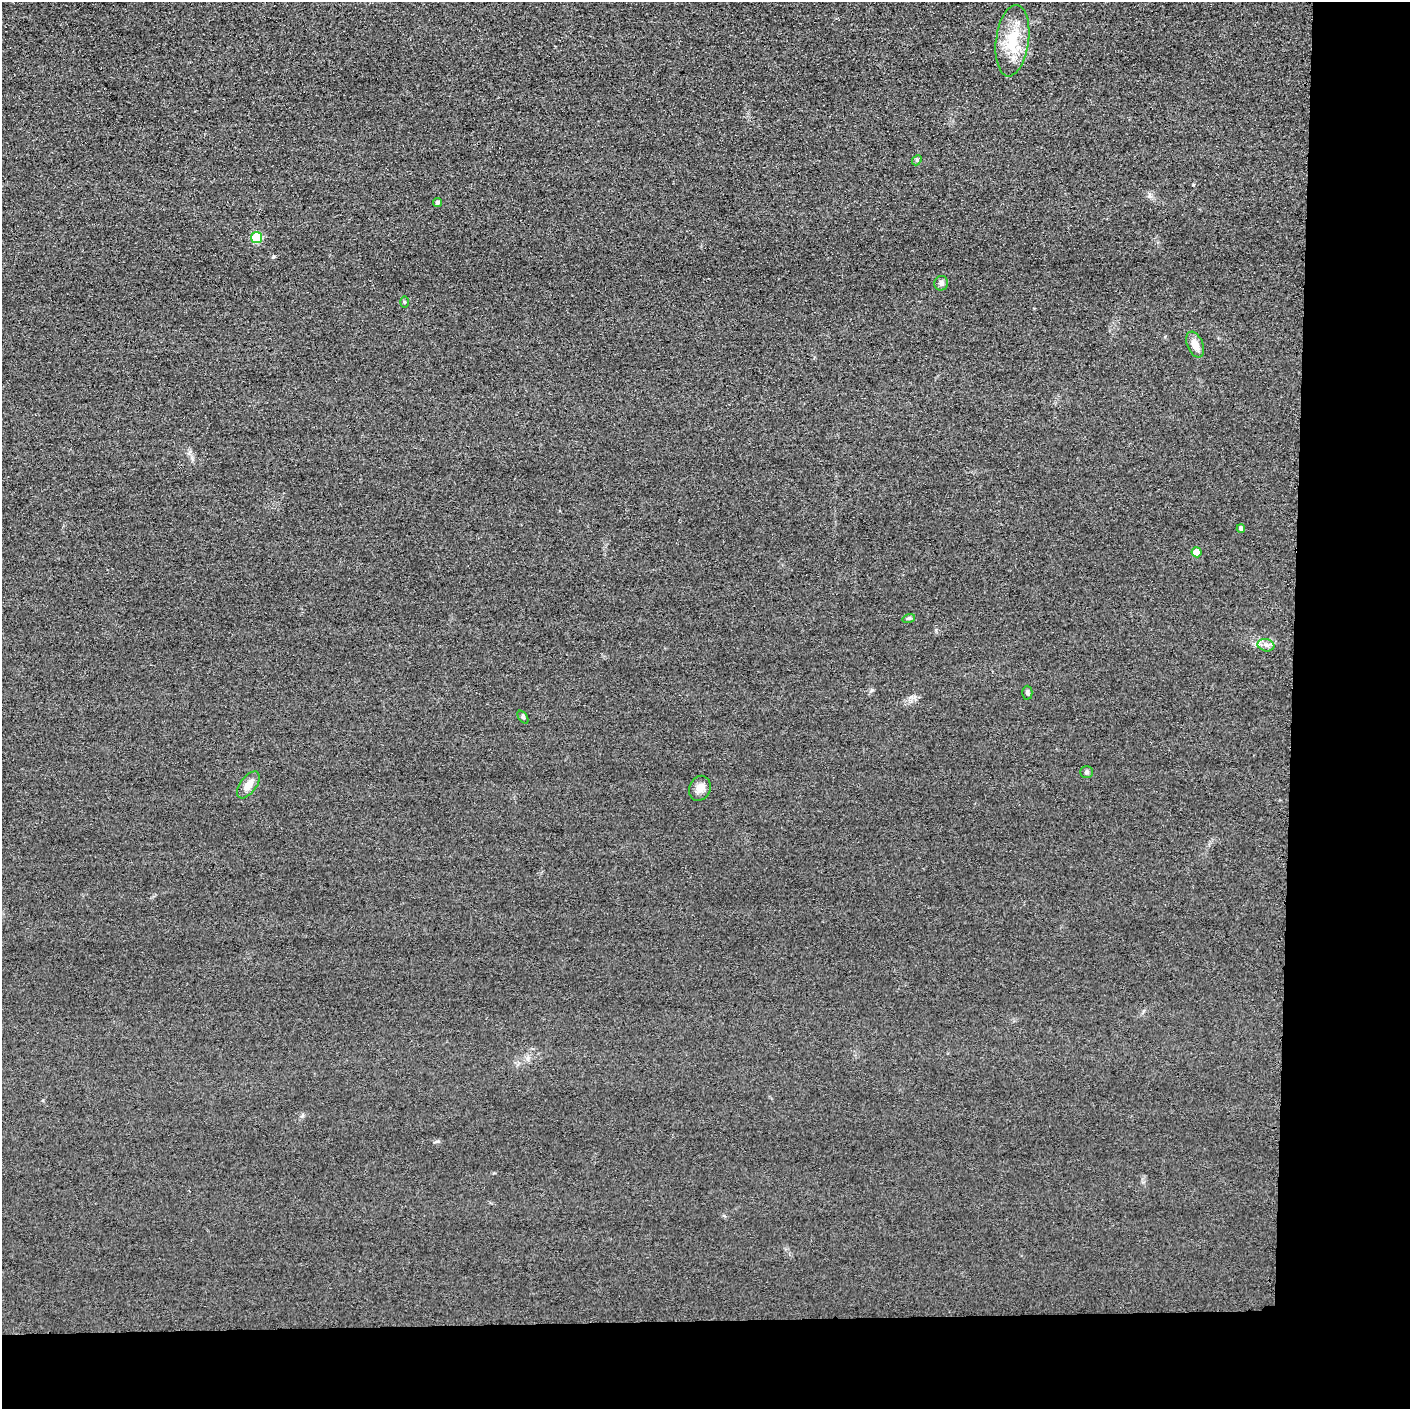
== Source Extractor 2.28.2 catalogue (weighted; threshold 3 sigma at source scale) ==
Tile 9 of 3 x 3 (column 3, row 3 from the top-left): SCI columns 2831-4238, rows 29-1435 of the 4251 x 4275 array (HDU 1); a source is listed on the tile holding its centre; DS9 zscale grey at full resolution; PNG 1412 x 1411 px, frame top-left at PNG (2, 2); each listed source drawn as its Kron ellipse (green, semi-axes under 4 px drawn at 4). Shown black and unused: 14% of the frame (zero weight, under 3 of 4 exposures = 3% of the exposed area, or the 3 px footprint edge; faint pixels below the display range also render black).
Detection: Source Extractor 2.28.2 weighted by HDU 2 'WHT'; one run over the whole footprint, this tile lists its part. Background 0.0604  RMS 0.017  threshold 0.0775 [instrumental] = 3 sigma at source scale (4.5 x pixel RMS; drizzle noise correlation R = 1.50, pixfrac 1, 0.05/0.05 arcsec/px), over >= 5 px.
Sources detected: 16; all 16 listed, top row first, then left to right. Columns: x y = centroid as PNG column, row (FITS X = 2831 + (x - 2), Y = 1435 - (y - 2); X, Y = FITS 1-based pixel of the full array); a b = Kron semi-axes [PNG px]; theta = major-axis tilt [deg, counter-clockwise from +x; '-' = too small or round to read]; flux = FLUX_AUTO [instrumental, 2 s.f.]
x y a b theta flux
1012 41 36 16 82 62
917 160 5 4 - 2.2
437 202 5 4 - 3.8
257 238 5 5 - 88
941 283 7 6 - 5.3
405 302 6 4 -89 2.1
1195 345 13 8 -67 16
1241 528 4 4 - 6
1196 552 5 5 - 21
909 618 6 4 18 2.3
1266 645 8 6 -12 6.5
1027 693 7 5 -90 3
523 717 7 4 -53 2.4
1087 772 6 5 - 3.1
248 785 15 8 54 16
700 788 13 10 69 13
Unlisted compact peaks at least as high as the median listed source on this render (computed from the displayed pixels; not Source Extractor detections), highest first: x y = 273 257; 1193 185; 1149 196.